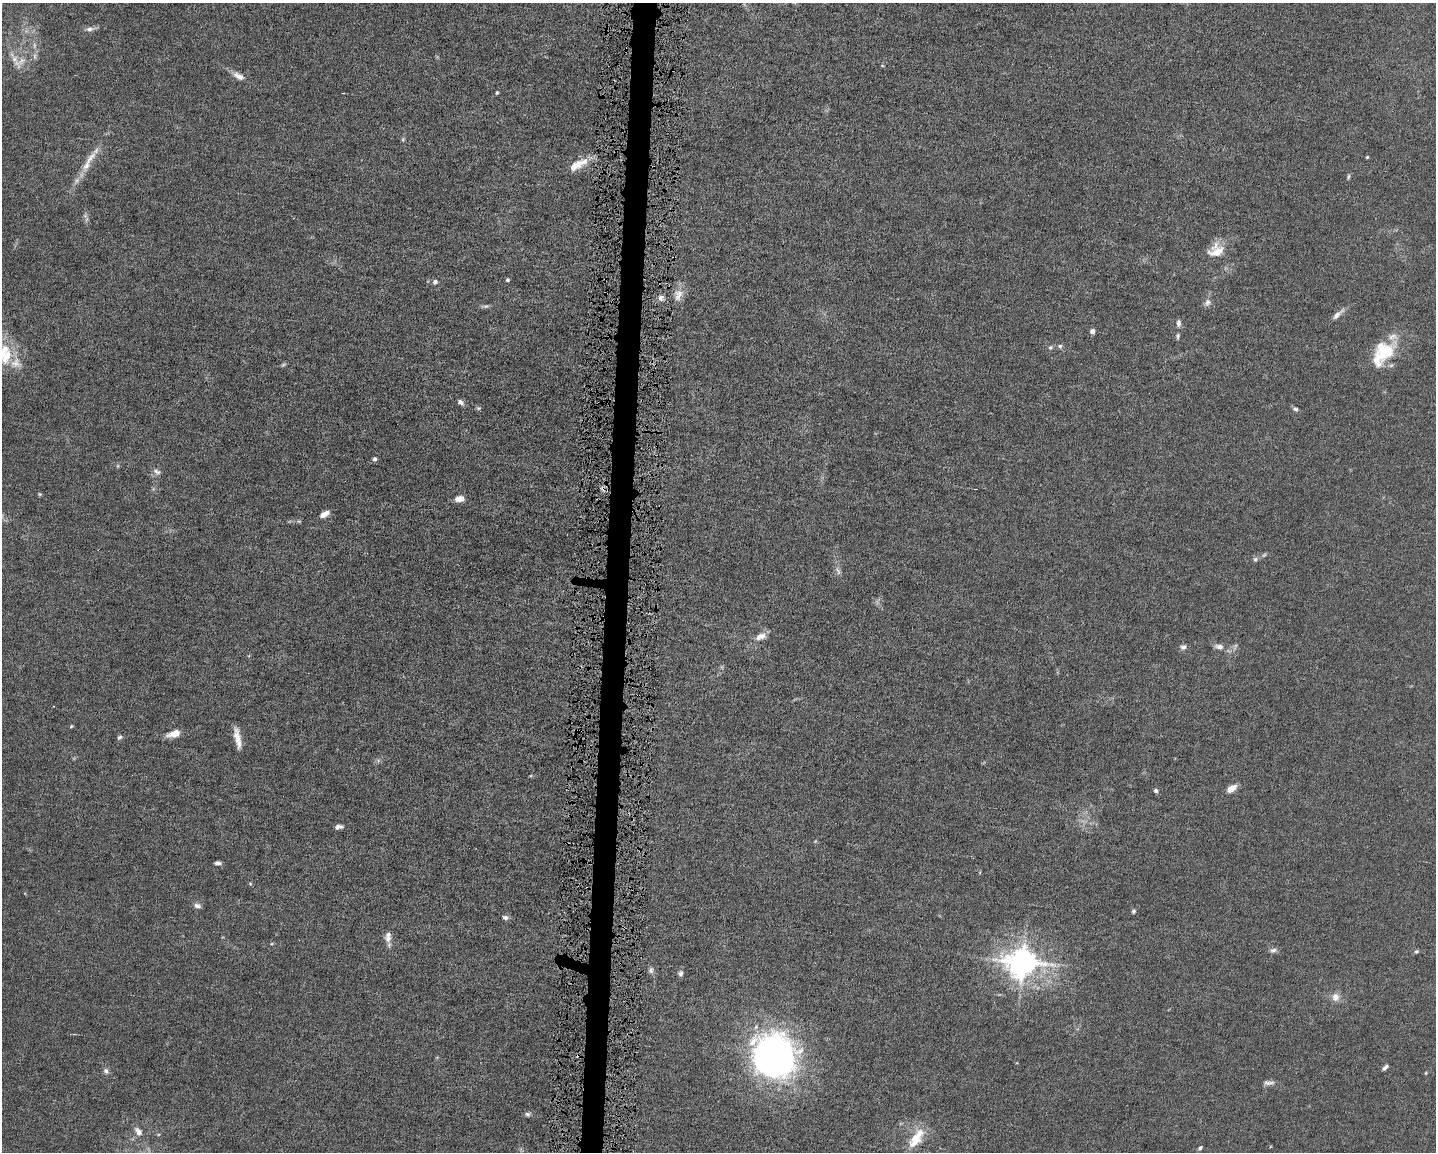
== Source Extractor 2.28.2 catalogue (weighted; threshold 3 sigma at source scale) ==
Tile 8 of 3 x 4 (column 2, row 3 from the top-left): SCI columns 1653-3086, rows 1151-2300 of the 4629 x 4599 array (HDU 1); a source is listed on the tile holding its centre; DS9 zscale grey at full resolution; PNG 1438 x 1154 px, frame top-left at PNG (2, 3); no overlay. Shown black and unused: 2% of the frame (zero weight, under 4 of 8 exposures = <1% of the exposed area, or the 3 px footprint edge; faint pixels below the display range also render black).
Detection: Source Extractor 2.28.2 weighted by HDU 2 'WHT'; one run over the whole footprint, this tile lists its part. Background 0.0149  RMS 0.0024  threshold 0.00965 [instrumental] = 3 sigma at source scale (4.09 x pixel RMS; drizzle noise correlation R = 1.36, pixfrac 0.8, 0.05/0.05 arcsec/px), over >= 5 px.
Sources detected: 81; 5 too faint to see at this stretch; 3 cosmic-ray / hot-pixel residue — not listed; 6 inside a brighter listed object's ellipse — not listed separately; the other 67 listed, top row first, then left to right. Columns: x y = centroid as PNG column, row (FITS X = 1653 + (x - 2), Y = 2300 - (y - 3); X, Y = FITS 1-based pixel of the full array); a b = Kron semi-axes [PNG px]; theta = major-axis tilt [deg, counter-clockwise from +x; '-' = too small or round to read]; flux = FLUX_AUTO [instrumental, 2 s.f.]
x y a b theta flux
90 29 13 7 7 1
21 61 16 8 54 2
239 76 15 7 -29 1.6
497 93 4 3 - 0.27
403 139 6 4 49 0.28
1367 157 4 3 - 0.21
87 165 24 10 63 3.2
577 165 27 9 29 3.5
1348 177 8 4 88 0.32
85 215 7 6 - 0.53
1216 251 20 16 26 3.9
507 280 4 4 - 0.35
435 282 6 5 - 0.63
678 295 20 11 72 2.3
661 298 8 6 -80 0.88
1207 302 11 8 53 0.92
486 306 9 5 13 0.49
1338 314 18 6 44 1.3
1178 323 9 5 86 0.78
1092 331 6 5 - 0.77
1178 336 7 4 85 0.38
1060 346 5 5 - 0.43
1050 347 6 6 - 0.47
1386 352 28 23 46 9.7
5 354 32 18 -89 7.9
460 402 9 6 -39 0.71
478 408 6 5 - 0.34
1295 409 7 5 -8 0.49
374 459 6 5 - 0.46
157 472 12 7 -35 0.89
40 494 6 5 - 0.26
459 499 9 6 5 2.2
324 514 9 5 31 2
299 521 6 4 -18 0.27
1255 559 7 6 - 0.46
838 571 13 5 -64 0.83
761 636 15 8 22 1.8
1183 647 8 7 - 0.73
1219 647 14 7 -12 1.3
71 726 5 4 - 0.24
174 734 14 7 15 2.6
120 737 6 5 - 0.47
237 738 25 6 -79 2.5
1231 788 9 5 33 2.7
1156 791 6 5 - 0.44
339 827 9 5 2 0.78
218 863 7 4 -1 0.6
250 883 5 5 - 0.26
197 906 10 7 -22 0.84
1133 911 7 5 87 0.4
505 917 8 6 -9 0.68
388 937 16 8 88 1.6
1273 950 9 6 18 0.7
1416 951 6 5 - 0.36
1023 962 11 9 2 290
651 970 9 7 83 0.67
680 973 8 6 73 0.66
1335 997 11 10 - 1.6
774 1056 48 43 -55 78
1385 1067 7 4 43 0.7
106 1071 8 7 - 0.73
1426 1073 5 3 - 0.2
1269 1083 16 6 3 0.97
528 1114 7 6 - 0.54
138 1132 14 9 -55 1.5
916 1138 29 12 55 5.1
1200 1148 6 4 45 0.45
Isophote crosses this tile's border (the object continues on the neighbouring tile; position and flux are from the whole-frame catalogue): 1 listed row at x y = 5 354